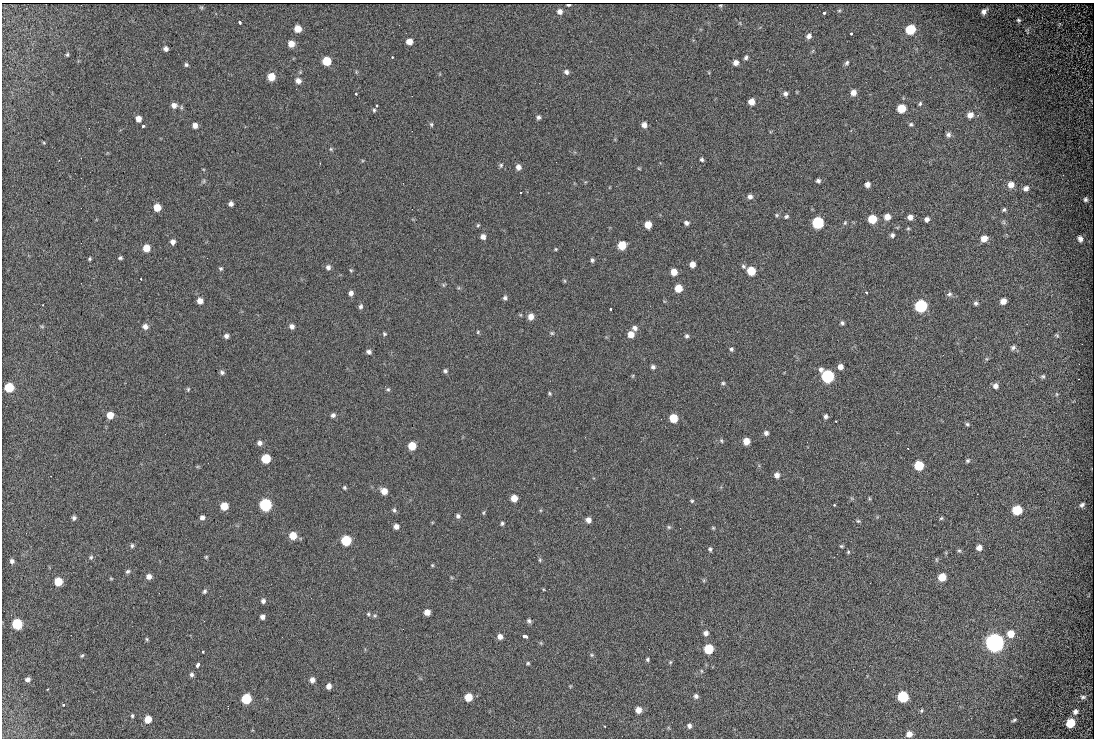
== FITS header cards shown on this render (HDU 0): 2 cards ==
NAXIS1  =                 1092
NAXIS2  =                  736

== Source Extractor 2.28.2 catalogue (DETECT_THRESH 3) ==
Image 1092 x 736 px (HDU 0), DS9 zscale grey, 1 PNG px = 1 image px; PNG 1096 x 740 px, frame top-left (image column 1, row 736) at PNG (2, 3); no overlay
Background 289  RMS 12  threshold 35.8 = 3 sigma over >= 5 px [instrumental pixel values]
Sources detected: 246; all 246 listed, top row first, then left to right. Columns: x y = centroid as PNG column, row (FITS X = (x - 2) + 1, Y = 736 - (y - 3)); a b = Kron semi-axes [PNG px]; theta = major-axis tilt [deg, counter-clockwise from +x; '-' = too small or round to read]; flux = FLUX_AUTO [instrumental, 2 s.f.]
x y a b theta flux
568 5 4 2 - 1500
720 5 3 2 - 680
201 7 3 3 - 860
560 11 7 6 - 3600
839 11 6 4 1 960
984 11 6 4 48 3200
824 13 3 3 - 2000
1018 20 4 3 - 1000
240 22 3 3 - 2500
298 29 6 5 - 10000
910 29 7 6 - 30000
1027 31 8 4 89 1000
851 33 3 3 - 1400
809 36 6 5 - 3200
409 41 5 5 - 7200
291 44 5 5 - 7900
166 49 5 4 - 2700
67 54 5 4 - 1100
392 57 3 3 - 910
746 57 5 4 - 1700
327 61 6 6 - 23000
736 63 5 5 - 4300
847 63 6 5 - 1700
186 65 5 5 - 1500
356 72 6 3 73 830
566 72 6 5 - 2500
271 77 6 6 - 13000
298 81 7 6 - 4200
853 93 6 5 - 5100
356 94 3 3 - 940
785 94 6 5 - 2400
751 102 5 5 - 7900
920 104 5 3 - 1200
174 105 7 7 - 4300
377 105 3 2 - 1100
901 108 6 6 - 19000
374 110 4 4 - 1200
970 115 7 6 - 5100
538 117 5 5 - 2000
138 119 5 5 - 5400
431 124 6 4 -75 1200
911 124 6 4 -4 1400
195 125 5 5 - 3900
644 125 6 5 - 4300
143 126 3 3 - 3300
948 135 6 6 - 2400
44 143 5 3 - 770
331 149 5 4 - 1100
702 159 4 4 - 1500
320 163 2 2 - 430
501 165 6 6 - 1500
518 167 6 5 - 4000
639 168 5 3 - 800
204 181 6 4 89 1200
818 181 4 4 - 2000
867 184 5 5 - 3900
1011 185 7 7 - 5900
1026 188 7 6 - 3300
521 192 3 3 - 5400
750 197 6 6 - 3000
1086 199 6 5 - 1900
231 204 5 4 - 2800
157 207 6 5 - 13000
1004 210 6 4 52 1400
777 215 5 4 - 1100
786 216 6 5 - 1500
887 217 6 5 - 7300
910 217 5 5 - 4100
872 219 6 6 - 23000
927 219 5 5 - 2900
1004 222 7 4 -88 1400
686 223 6 5 - 2200
818 223 6 6 - 86000
845 223 6 4 69 1100
478 225 5 4 - 1000
648 225 6 5 - 12000
908 228 5 4 - 900
892 235 5 5 - 2100
483 237 6 5 - 4100
984 239 7 6 - 7900
1080 239 6 5 - 3400
173 242 5 5 - 3700
622 245 6 6 - 20000
146 248 6 5 - 12000
556 249 4 4 - 810
120 258 4 4 - 1400
90 259 4 3 - 1100
592 260 5 4 - 1600
692 264 5 5 - 6200
743 266 6 5 - 1700
328 267 6 6 - 2800
221 268 5 5 - 1400
351 270 5 4 - 990
751 271 6 6 - 23000
674 272 5 5 - 9000
141 279 2 2 - 640
565 281 5 3 - 860
443 285 6 4 -89 1100
678 288 6 5 - 16000
866 292 3 3 - 1400
351 293 5 5 - 3200
949 294 7 6 - 2200
505 298 6 5 - 1900
200 301 6 5 - 5300
1003 301 6 5 - 6100
976 303 6 6 - 1900
43 305 2 2 - 480
361 306 6 5 - 1900
921 306 7 6 - 110000
611 309 3 2 - 1200
521 315 6 4 -71 820
531 317 6 5 - 6100
842 323 5 5 - 1700
42 326 6 4 -1 960
145 326 7 6 - 3700
292 326 6 5 - 3300
635 328 6 6 - 3100
478 332 5 4 - 950
552 333 6 5 - 1200
384 334 5 5 - 1200
631 334 6 5 - 7900
1057 335 7 5 -49 1300
226 336 5 5 - 2600
687 336 6 5 - 1700
1013 348 8 6 34 2300
731 349 5 5 - 1500
369 352 5 4 - 2300
986 359 6 4 71 1000
653 367 5 5 - 2200
840 367 5 5 - 4700
445 371 6 5 - 1600
222 372 6 5 - 1900
633 376 5 3 - 790
828 376 7 6 - 130000
1043 376 5 5 - 1400
1079 379 3 2 - 1200
723 383 5 4 - 1300
995 386 6 6 - 3600
9 387 6 6 - 32000
188 389 5 4 - 1100
388 389 6 5 - 1300
550 393 4 4 - 1000
1057 394 5 5 - 950
110 415 5 5 - 11000
333 415 6 6 - 2200
826 416 5 4 - 2100
673 418 6 6 - 22000
836 421 3 3 - 820
967 424 6 5 - 1500
766 433 5 5 - 2400
721 441 6 4 -69 1200
746 441 5 5 - 11000
260 443 6 5 - 3000
412 446 6 6 - 17000
908 448 3 2 - 1700
266 458 6 6 - 27000
968 461 6 5 - 1500
919 465 6 6 - 34000
777 475 6 5 - 4200
344 487 4 4 - 1200
384 491 7 6 - 7400
514 498 6 5 - 8900
869 498 6 3 -72 900
692 501 6 4 -13 1100
265 505 7 6 - 100000
834 505 3 3 - 970
1082 505 7 5 43 2100
224 506 6 6 - 15000
394 510 6 5 - 1700
1017 510 6 6 - 33000
483 513 6 4 73 1100
458 516 6 6 - 2100
202 517 5 5 - 2900
74 518 4 4 - 1900
941 518 5 4 - 1100
588 520 6 5 - 4200
858 521 6 5 - 1200
502 523 5 5 - 1400
396 526 5 5 - 3700
669 527 5 5 - 1300
713 528 5 4 - 920
293 536 6 6 - 13000
346 540 6 6 - 42000
132 546 6 4 89 1400
841 546 6 4 -15 990
979 548 6 5 - 4900
710 549 5 4 - 1500
959 551 6 5 - 1400
848 552 5 4 - 1000
91 557 6 6 - 1400
206 557 4 4 - 890
540 560 5 4 - 1100
12 561 6 5 - 2300
432 565 4 4 - 820
128 571 7 5 31 1700
149 576 6 5 - 4400
942 577 6 6 - 16000
111 578 5 3 - 760
704 580 6 4 72 950
58 582 6 6 - 18000
204 591 5 4 - 1500
263 601 6 5 - 2300
427 612 5 5 - 7400
368 614 5 5 - 1200
375 616 6 5 - 1300
262 617 5 4 - 3000
529 621 6 5 - 1800
17 624 6 6 - 48000
706 633 6 6 - 3100
1011 634 7 7 - 11000
525 636 5 3 - 4700
500 637 6 5 - 4200
147 639 5 4 - 1000
995 643 7 7 - 730000
709 649 6 6 - 34000
203 651 3 3 - 1300
591 655 6 5 - 1200
82 656 5 4 - 1100
647 659 4 4 - 1300
670 662 5 4 - 960
528 663 5 4 - 1100
198 665 5 3 - 4800
701 671 6 4 -89 890
191 675 6 5 - 2000
28 679 5 4 - 2500
312 680 5 5 - 3900
329 686 5 5 - 3900
570 686 4 4 - 700
47 689 2 2 - 590
696 696 6 5 - 2400
468 697 6 6 - 15000
903 697 6 6 - 58000
1083 697 8 6 -4 2400
246 699 6 6 - 37000
63 705 3 3 - 1300
228 706 3 2 - 820
638 710 5 5 - 6900
921 710 5 3 - 950
1075 712 7 6 - 3100
132 716 6 4 79 1300
148 719 6 6 - 11000
1014 720 5 3 - 1200
1070 723 7 6 - 24000
605 726 2 2 - 680
689 726 6 5 - 2500
909 734 6 6 - 5000